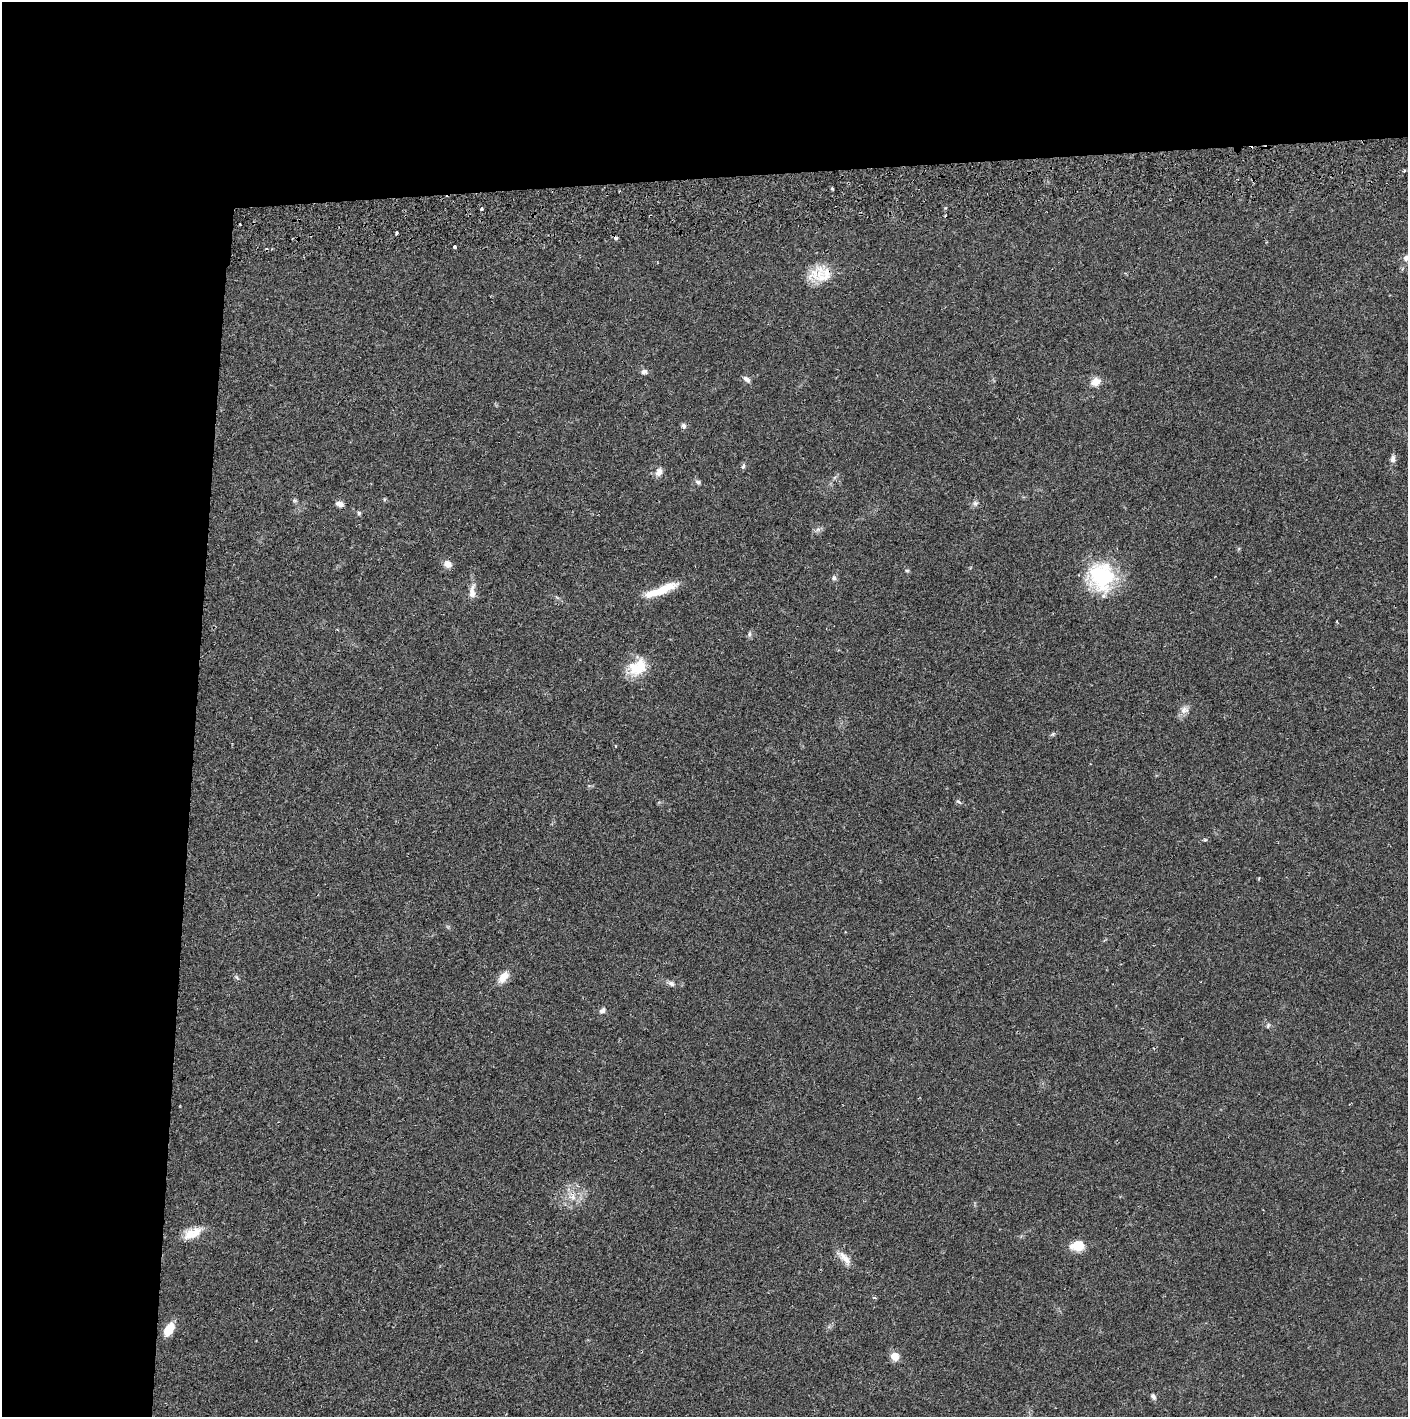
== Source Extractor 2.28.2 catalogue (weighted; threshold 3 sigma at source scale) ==
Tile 1 of 3 x 3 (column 1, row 1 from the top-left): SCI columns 4-1409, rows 2886-4300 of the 4229 x 4358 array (HDU 1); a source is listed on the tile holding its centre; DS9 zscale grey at full resolution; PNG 1410 x 1419 px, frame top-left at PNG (2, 2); no overlay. Shown black and unused: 24% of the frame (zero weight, under 2 of 3 exposures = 3% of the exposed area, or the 3 px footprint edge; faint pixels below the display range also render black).
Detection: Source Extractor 2.28.2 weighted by HDU 2 'WHT'; one run over the whole footprint, this tile lists its part. Background 0.0209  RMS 0.0035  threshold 0.0156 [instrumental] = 3 sigma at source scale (4.5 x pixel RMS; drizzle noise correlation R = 1.50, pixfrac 1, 0.05/0.05 arcsec/px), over >= 5 px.
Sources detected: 47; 1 cosmic-ray / hot-pixel residue — not listed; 1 inside a brighter listed object's ellipse — not listed separately; the other 45 listed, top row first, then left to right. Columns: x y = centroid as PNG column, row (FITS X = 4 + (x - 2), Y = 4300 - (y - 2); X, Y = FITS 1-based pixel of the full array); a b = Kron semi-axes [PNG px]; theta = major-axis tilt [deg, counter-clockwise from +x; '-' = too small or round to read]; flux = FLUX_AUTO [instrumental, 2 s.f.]
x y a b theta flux
1404 171 3 3 - 0.47
832 189 3 3 - 0.82
481 209 3 3 - 0.98
240 224 3 2 - 0.42
396 233 3 3 - 0.76
454 247 3 3 - 0.71
1406 258 9 7 30 1.4
825 275 42 18 9 9.6
644 372 8 6 9 1.3
746 379 10 5 -38 1.3
1095 382 13 10 26 3.2
683 426 8 6 -60 0.92
1393 459 10 6 85 1.4
743 466 8 4 78 0.69
659 472 12 8 63 2
697 482 8 5 -37 0.85
384 499 6 4 89 0.42
294 500 7 5 -1 0.58
975 503 9 7 24 1.1
340 504 10 7 -23 1.6
359 513 5 5 - 0.56
818 529 7 5 0 0.91
447 564 11 8 -30 2
907 570 6 4 -1 0.44
1101 577 36 31 -75 28
834 578 7 6 - 0.85
661 590 39 9 25 9.4
472 592 20 8 87 2.8
749 634 8 5 71 0.79
637 667 26 18 33 9.6
1184 710 12 10 23 2.1
1053 734 6 4 71 0.46
959 802 9 4 -38 0.63
1205 840 5 4 - 0.41
503 977 16 10 51 3.8
237 978 9 4 -48 0.61
671 984 10 6 -29 1.2
602 1010 9 6 36 1.1
572 1196 13 10 -58 3.6
196 1232 18 13 48 4.7
1077 1246 13 10 6 6.7
846 1259 19 11 -46 3.4
169 1329 15 8 61 6.4
894 1356 10 9 - 3.2
1153 1397 9 5 -61 1
Overlapping masked pixels (flux is a lower limit): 1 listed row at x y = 825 275
Isophote crosses this tile's border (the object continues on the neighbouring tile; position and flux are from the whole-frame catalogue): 1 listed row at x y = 1406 258